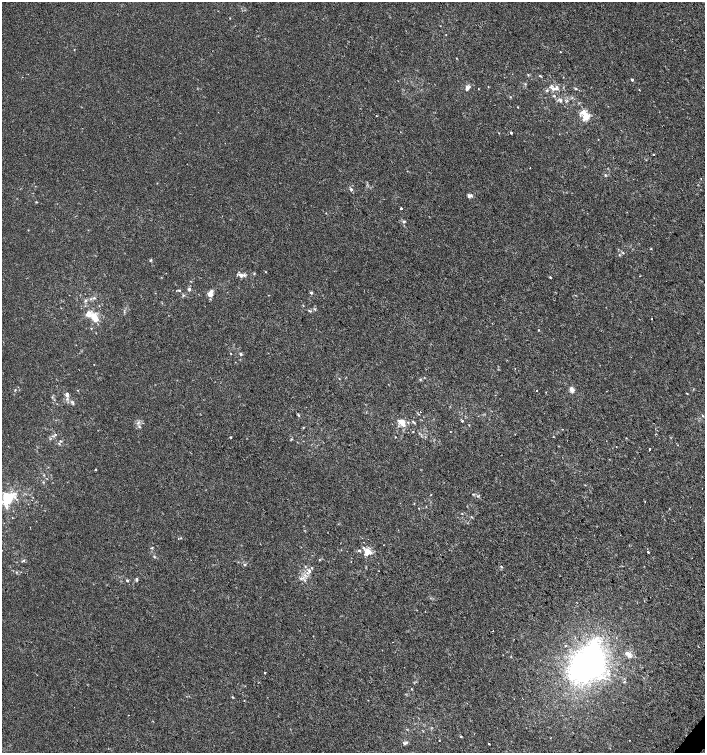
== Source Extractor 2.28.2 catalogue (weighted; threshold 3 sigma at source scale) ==
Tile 6 of 4 x 4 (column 2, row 2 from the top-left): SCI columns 1642-3046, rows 3003-4504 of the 6028 x 6010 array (HDU 1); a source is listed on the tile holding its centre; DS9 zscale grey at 2 x 2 block average (1 PNG px = mean of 2 x 2 image px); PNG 707 x 755 px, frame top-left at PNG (2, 2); no overlay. Shown black and unused: <1% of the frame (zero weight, under 2 of 3 exposures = <1% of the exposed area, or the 3 px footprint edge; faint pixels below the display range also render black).
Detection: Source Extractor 2.28.2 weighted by HDU 2 'WHT'; one run over the whole footprint, this tile lists its part. Background 2.31e-04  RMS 0.0021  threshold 0.00961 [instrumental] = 3 sigma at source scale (4.5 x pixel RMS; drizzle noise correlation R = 1.50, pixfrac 1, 0.0396/0.0396 arcsec/px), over >= 5 px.
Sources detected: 130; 1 inside a brighter object's white glare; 2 cosmic-ray / hot-pixel residue — not listed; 1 coinciding with a brighter row at this scale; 13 inside a brighter listed object's ellipse — not listed separately; the other 113 listed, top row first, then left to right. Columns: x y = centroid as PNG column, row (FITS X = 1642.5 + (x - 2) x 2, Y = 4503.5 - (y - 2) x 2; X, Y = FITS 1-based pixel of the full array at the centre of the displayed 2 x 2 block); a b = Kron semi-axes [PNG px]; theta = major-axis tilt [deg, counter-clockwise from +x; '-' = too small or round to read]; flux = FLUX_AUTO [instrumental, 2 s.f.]
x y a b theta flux
446 34 2 2 - 0.19
560 52 2 2 - 0.2
528 75 3 2 - 0.39
540 76 5 2 - 0.39
632 80 3 2 - 0.65
488 87 2 2 - 0.22
467 88 6 4 79 1.8
553 88 8 4 -16 1.9
576 89 3 3 - 0.4
547 90 4 3 - 0.57
639 90 2 2 - 0.22
554 96 3 2 - 0.45
510 97 3 2 - 0.33
560 100 4 3 - 0.82
517 107 2 2 - 0.27
376 116 2 2 - 0.38
586 116 8 7 - 5.1
511 133 2 2 - 0.81
654 154 2 2 - 0.25
605 175 3 3 - 0.49
351 189 4 3 - 0.75
469 195 6 4 0 1.4
37 202 3 2 - 0.3
401 208 2 2 - 1.9
326 213 3 2 - 0.21
404 221 4 3 - 0.68
651 249 3 2 - 0.26
623 253 3 3 - 0.48
151 260 4 2 - 0.44
266 272 2 2 - 0.23
241 275 8 5 -37 1.9
550 277 3 2 - 0.43
189 289 5 4 - 1
179 290 3 2 - 0.43
155 293 2 2 - 0.16
210 293 7 5 70 3.4
311 293 3 3 - 0.87
183 295 3 3 - 0.46
94 298 5 3 - 0.71
85 300 4 4 - 0.79
310 311 6 2 -18 0.6
94 317 13 9 -81 5.8
652 319 2 2 - 0.24
538 330 3 2 - 0.25
231 354 2 2 - 0.23
241 354 4 3 - 0.72
94 364 2 2 - 0.16
515 368 2 2 - 0.35
339 378 3 2 - 0.24
420 380 3 2 - 0.36
15 390 5 2 - 0.39
78 390 2 2 - 0.25
572 390 5 3 - 3.1
537 391 2 2 - 0.38
687 393 3 2 - 0.3
67 395 5 5 - 1.5
73 403 4 3 - 0.58
420 412 2 2 - 1.5
419 414 3 2 - 0.26
298 415 4 3 - 0.55
702 415 3 2 - 0.31
462 421 3 2 - 0.51
402 422 11 7 -47 4.2
413 422 7 2 -40 0.52
469 425 2 2 - 0.25
139 427 4 2 - 0.41
303 427 3 2 - 0.29
562 429 2 2 - 0.19
413 432 2 2 - 0.25
55 434 3 2 - 0.35
230 437 2 2 - 0.63
396 437 2 2 - 0.2
292 439 3 3 - 0.41
59 443 4 2 - 0.36
678 445 2 2 - 0.24
649 449 2 2 - 16
96 469 2 2 - 0.41
43 482 3 2 - 0.34
585 485 3 2 - 0.23
431 494 3 2 - 0.21
473 494 4 3 - 0.42
7 498 12 8 59 20
645 501 2 2 - 0.21
414 503 3 2 - 0.22
462 514 2 2 - 0.25
471 517 4 2 - 0.34
181 538 3 2 - 0.32
152 548 4 2 - 0.39
359 550 3 3 - 0.71
367 552 9 8 - 5.1
648 552 2 2 - 0.74
154 557 3 3 - 0.45
23 560 3 3 - 0.47
351 561 2 2 - 0.2
244 565 3 3 - 0.54
501 567 4 3 - 0.49
309 571 6 4 -76 1.5
16 572 3 2 - 0.35
301 578 4 4 - 1
136 579 4 3 - 0.68
127 580 3 2 - 0.69
392 642 2 2 - 0.49
565 645 2 2 - 0.57
628 653 7 5 -41 1.7
587 664 34 18 61 160
265 672 2 2 - 1
608 674 5 4 - 1.5
411 689 3 2 - 0.26
232 697 3 2 - 0.44
461 736 3 2 - 0.43
439 741 2 2 - 0.38
407 742 5 3 - 0.76
489 744 2 2 - 0.83
Isophote crosses this tile's border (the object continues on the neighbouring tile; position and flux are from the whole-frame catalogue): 1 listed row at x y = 7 498
Diffuse or blended objects may show on this block-average render without a row.